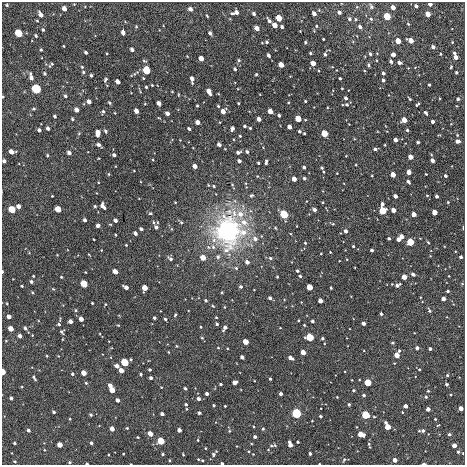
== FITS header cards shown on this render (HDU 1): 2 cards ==
NAXIS1  =                  463 / length of data axis 1
NAXIS2  =                  463 / length of data axis 2

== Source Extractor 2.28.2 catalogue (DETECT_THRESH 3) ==
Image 463 x 463 px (HDU 1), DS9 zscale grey, 1 PNG px = 1 image px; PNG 467 x 467 px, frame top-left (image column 1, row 463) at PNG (2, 2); no overlay
Background -2.15e-05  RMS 0.0018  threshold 0.00552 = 3 sigma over >= 5 px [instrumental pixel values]
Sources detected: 407; all 407 listed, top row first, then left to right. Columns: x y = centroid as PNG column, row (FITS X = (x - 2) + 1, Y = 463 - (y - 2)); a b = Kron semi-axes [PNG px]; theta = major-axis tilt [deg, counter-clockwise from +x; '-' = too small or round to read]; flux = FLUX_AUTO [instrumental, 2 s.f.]
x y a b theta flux
430 4 4 3 - 0.61
7 5 4 3 - 0.14
371 6 7 6 - 0.32
416 6 4 3 - 0.37
357 7 5 3 - 0.11
393 7 4 3 - 1.1
64 8 4 4 - 0.76
190 9 4 4 - 0.55
237 12 4 4 - 0.54
339 12 4 3 - 0.44
232 13 5 3 - 0.16
41 14 6 4 -59 0.63
254 14 3 3 - 0.31
314 14 4 3 - 0.71
428 14 4 4 - 1.8
207 16 3 2 - 0.11
387 16 4 4 - 9.4
279 18 4 4 - 3.9
349 19 5 5 - 0.28
356 19 4 3 - 0.16
371 19 4 4 - 0.2
37 21 3 3 - 0.11
269 21 5 3 - 0.4
408 24 3 2 - 0.12
275 25 4 4 - 1.6
316 26 4 4 - 0.13
136 27 4 4 - 0.14
282 27 3 3 - 0.3
360 27 4 3 - 0.37
257 28 4 4 - 0.96
43 30 4 3 - 0.16
300 31 2 2 - 0.068
19 33 5 4 - 7.6
123 33 5 3 - 0.65
210 33 4 3 - 0.39
36 36 4 3 - 0.15
323 39 3 2 - 0.11
411 40 4 4 - 1.7
398 41 4 4 - 3
267 42 4 3 - 0.22
305 42 3 3 - 0.17
452 42 4 4 - 0.1
262 43 3 2 - 0.079
64 46 3 2 - 0.09
433 47 4 3 - 0.51
132 49 4 3 - 0.46
41 50 3 2 - 0.12
86 52 4 3 - 0.24
310 53 3 3 - 0.16
454 53 4 3 - 0.21
325 54 4 3 - 0.27
370 54 3 3 - 0.25
440 54 3 3 - 0.12
268 55 4 3 - 0.35
393 55 4 4 - 0.73
456 57 4 3 - 0.93
201 58 4 4 - 1.2
239 60 5 4 - 0.21
391 61 4 3 - 0.23
399 62 4 3 - 0.54
313 63 4 4 - 1.4
51 65 8 3 44 0.2
281 65 4 3 - 2
369 65 5 3 - 0.16
82 67 4 3 - 0.12
451 67 4 3 - 0.13
235 69 3 3 - 0.23
146 70 5 4 - 7.8
83 72 4 4 - 0.19
456 72 3 3 - 0.2
44 73 4 3 - 0.17
383 73 4 3 - 0.33
256 74 3 2 - 0.13
91 75 3 3 - 0.19
31 77 8 4 -77 0.57
340 78 3 3 - 0.16
192 79 6 3 -85 0.69
105 80 5 3 - 0.2
383 80 3 3 - 0.31
118 82 4 4 - 0.81
152 85 3 2 - 0.11
429 85 3 3 - 0.16
146 87 3 3 - 0.15
36 89 6 5 - 10
238 89 3 2 - 0.082
342 89 3 2 - 0.1
209 91 6 3 -61 1.2
172 92 3 2 - 0.088
178 94 4 3 - 0.095
65 96 4 3 - 0.2
3 97 3 2 - 0.1
346 98 3 3 - 0.35
410 99 4 2 - 0.13
458 99 3 3 - 0.26
305 101 3 3 - 0.13
89 102 4 3 - 0.7
109 103 4 3 - 0.16
159 103 4 3 - 0.78
238 103 3 2 - 0.11
145 104 4 3 - 0.084
347 104 3 3 - 0.15
417 105 5 3 - 0.2
197 106 3 3 - 0.15
218 106 3 3 - 0.15
34 109 5 4 - 0.16
77 110 4 4 - 0.74
103 111 6 4 73 0.2
136 111 4 3 - 1
223 111 4 4 - 1.2
270 111 4 4 - 1.9
115 113 4 2 - 0.079
167 113 4 3 - 0.6
426 113 4 3 - 0.23
279 115 3 3 - 0.27
55 116 3 3 - 0.23
159 118 4 2 - 0.086
72 119 3 3 - 0.15
259 119 4 3 - 0.76
298 119 4 4 - 4.3
404 120 4 4 - 2.2
198 122 4 4 - 0.9
433 122 3 3 - 0.44
245 126 3 3 - 0.21
289 127 4 3 - 1.2
48 128 4 3 - 0.35
232 128 4 3 - 0.44
250 128 3 3 - 0.14
189 129 3 3 - 0.24
39 130 4 3 - 0.33
407 130 3 3 - 0.19
106 131 4 3 - 0.19
299 131 4 3 - 0.2
79 133 5 3 - 0.11
98 133 6 4 89 1.2
304 133 3 2 - 0.15
324 133 4 4 - 6.7
457 135 4 3 - 0.1
240 136 3 2 - 0.12
395 140 4 3 - 0.77
457 141 4 3 - 0.62
418 142 3 3 - 0.22
219 144 4 3 - 0.51
98 145 4 3 - 0.39
385 145 3 2 - 0.081
375 149 4 3 - 0.28
11 152 5 4 - 0.89
238 152 4 3 - 0.34
247 152 4 3 - 0.29
69 153 4 3 - 0.5
47 155 3 3 - 0.14
114 155 4 3 - 0.33
411 157 4 4 - 1.4
153 160 3 2 - 0.092
432 160 4 3 - 0.65
4 161 4 3 - 0.3
239 161 4 3 - 0.43
266 162 5 3 - 0.31
258 163 3 2 - 0.16
356 165 3 2 - 0.09
195 166 4 3 - 1
304 167 3 3 - 0.33
322 168 5 5 - 0.27
409 172 4 3 - 1.2
337 173 3 2 - 0.08
109 174 4 3 - 0.13
426 174 2 2 - 0.085
393 175 4 3 - 2.1
372 176 2 2 - 0.091
445 176 3 3 - 0.31
304 178 3 3 - 0.28
294 179 4 3 - 1.5
408 182 4 3 - 0.31
214 186 4 3 - 0.14
52 196 2 2 - 0.09
251 196 5 4 - 0.19
395 196 4 3 - 0.8
427 196 4 3 - 0.12
437 196 3 3 - 0.37
175 202 3 2 - 0.088
323 202 2 2 - 0.1
448 202 3 3 - 0.099
382 204 4 3 - 0.48
18 206 4 3 - 0.71
95 206 3 3 - 0.17
103 206 6 4 -59 0.62
12 209 4 4 - 4.8
58 209 4 4 - 3.1
314 210 4 3 - 0.51
393 210 4 3 - 1.3
383 211 5 5 - 4.6
434 212 4 4 - 2
150 213 5 4 - 0.17
240 214 9 8 - 1.1
284 214 6 5 - 5.2
414 214 4 4 - 1.1
85 220 3 3 - 0.34
115 220 4 3 - 0.45
153 222 5 3 - 0.13
157 222 4 2 - 0.09
181 222 4 4 - 0.16
244 222 8 7 - 1.1
110 224 5 3 - 0.096
333 224 4 3 - 0.13
98 225 4 3 - 0.41
297 226 2 2 - 0.067
156 227 4 3 - 0.38
275 228 4 3 - 0.12
463 228 4 2 - 0.085
141 229 4 3 - 0.33
228 231 29 27 89 22
346 231 3 3 - 0.54
135 233 4 3 - 0.46
115 235 3 2 - 0.12
402 236 4 4 - 1.4
389 238 3 3 - 0.21
255 239 6 5 - 0.6
398 239 4 3 - 0.75
94 240 2 2 - 0.084
410 242 5 4 - 5
428 242 4 3 - 0.12
305 243 3 3 - 0.13
126 245 3 2 - 0.1
353 246 3 3 - 0.18
372 250 3 3 - 0.28
321 253 2 2 - 0.097
57 255 2 2 - 0.074
89 255 3 2 - 0.086
430 256 2 2 - 0.068
218 257 6 6 - 0.28
461 257 3 3 - 0.32
203 258 4 4 - 3.3
270 258 4 4 - 0.22
170 259 6 4 -34 0.34
247 262 4 3 - 0.62
236 268 5 5 - 0.21
297 271 3 3 - 0.25
2 272 3 2 - 0.14
115 272 4 4 - 1.4
413 274 4 3 - 0.49
33 276 3 2 - 0.12
300 276 3 3 - 0.2
449 276 2 2 - 0.065
61 277 3 2 - 0.12
277 277 3 2 - 0.13
404 277 4 3 - 2.2
31 282 3 3 - 0.28
84 284 5 4 - 3.9
392 284 2 2 - 0.066
462 284 4 3 - 0.093
397 285 5 3 - 0.51
22 286 3 3 - 0.12
126 287 5 3 - 0.72
241 287 4 3 - 0.29
310 287 4 4 - 4.2
145 288 4 4 - 2.2
331 288 3 3 - 0.16
53 289 5 3 - 0.11
448 291 3 3 - 0.2
32 292 4 3 - 0.11
222 292 3 2 - 0.12
270 298 3 3 - 0.37
443 299 4 3 - 0.79
206 301 3 3 - 0.22
320 301 4 4 - 1.4
7 303 3 3 - 0.091
92 303 3 3 - 0.13
105 304 4 3 - 0.1
213 306 4 3 - 0.13
225 307 4 2 - 0.089
76 310 4 3 - 0.13
429 311 5 4 - 0.21
381 314 4 3 - 0.17
175 315 4 3 - 0.16
9 317 4 3 - 0.8
216 317 3 2 - 0.11
154 318 3 3 - 0.26
81 319 4 3 - 0.95
165 319 3 3 - 0.21
298 320 3 2 - 0.12
70 321 4 3 - 0.75
312 321 3 3 - 0.25
363 323 3 3 - 0.54
59 324 4 3 - 0.19
217 324 3 3 - 0.25
304 325 3 3 - 0.098
201 327 3 2 - 0.11
25 328 4 4 - 0.3
225 328 5 3 - 0.58
11 329 4 4 - 1.6
62 332 4 4 - 0.23
20 336 4 3 - 0.51
309 337 5 5 - 4.4
202 338 4 3 - 0.12
322 338 3 3 - 0.25
246 342 4 4 - 2.9
392 343 3 3 - 0.16
177 346 4 3 - 0.11
218 348 4 2 - 0.091
417 348 3 3 - 0.41
430 349 3 3 - 0.37
399 351 4 3 - 0.18
168 352 3 2 - 0.082
303 352 4 4 - 2.4
397 355 4 4 - 2.1
47 356 3 2 - 0.11
242 357 4 3 - 0.48
290 358 5 3 - 0.75
124 362 5 5 - 4.3
117 366 4 3 - 0.71
419 369 3 3 - 0.11
121 370 4 4 - 1.3
149 370 3 3 - 0.18
3 372 4 3 - 2.2
84 373 4 4 - 1.7
72 374 3 3 - 0.23
141 374 3 3 - 0.17
447 375 3 3 - 0.18
34 378 6 3 -59 0.23
151 378 3 3 - 0.35
270 379 3 3 - 0.19
234 382 4 4 - 1.1
86 383 4 4 - 0.14
368 383 4 4 - 7.3
221 384 3 3 - 0.21
447 384 3 3 - 0.26
110 386 4 3 - 0.74
161 387 3 2 - 0.074
185 388 3 3 - 0.23
112 390 4 4 - 3.1
353 390 3 3 - 0.2
428 391 3 3 - 0.15
207 394 3 3 - 0.41
281 394 3 3 - 0.48
364 395 3 3 - 0.25
337 397 3 2 - 0.081
426 397 4 3 - 0.19
11 398 3 3 - 0.25
199 399 3 3 - 0.49
117 400 4 3 - 0.61
186 404 3 3 - 0.22
349 404 3 3 - 0.19
214 405 3 3 - 0.19
225 406 3 3 - 0.13
405 406 4 3 - 0.89
461 408 4 4 - 1.7
186 409 3 2 - 0.099
428 409 3 3 - 0.79
54 412 3 3 - 0.26
199 413 3 3 - 0.26
296 413 6 5 - 3.8
162 414 3 3 - 0.5
91 415 3 3 - 0.21
365 415 5 5 - 3.7
320 416 3 3 - 0.22
374 417 3 3 - 0.11
70 419 3 2 - 0.096
435 419 3 3 - 0.11
312 421 2 2 - 0.079
438 425 5 3 - 0.1
357 427 4 2 - 0.077
387 427 5 4 - 3.7
127 428 3 3 - 0.1
112 429 4 3 - 1.3
263 429 4 3 - 0.18
28 430 3 3 - 0.36
179 430 4 3 - 0.66
229 431 4 4 - 0.15
422 431 7 3 3 0.4
150 434 4 4 - 1.6
361 434 4 4 - 3.3
449 434 4 4 - 0.29
138 437 3 2 - 0.13
255 437 3 3 - 0.35
198 440 3 3 - 0.1
161 441 5 4 - 5
298 442 3 3 - 0.16
15 443 3 3 - 0.2
91 443 3 3 - 0.29
290 444 6 3 -75 1.2
60 445 4 4 - 1.6
369 445 7 2 -73 0.19
454 445 4 4 - 1.2
271 446 7 5 -25 0.28
205 448 3 2 - 0.09
44 450 4 3 - 0.094
249 451 3 3 - 0.11
458 452 4 3 - 0.23
310 453 3 3 - 0.24
463 453 3 3 - 0.1
123 454 2 2 - 0.098
163 454 3 3 - 0.19
213 454 6 5 - 0.26
253 454 2 2 - 0.072
108 455 2 2 - 0.098
183 455 3 3 - 0.098
198 459 3 2 - 0.09
170 460 3 2 - 0.13
202 460 3 3 - 0.15
344 460 6 4 62 0.19
395 460 4 3 - 1.2
15 461 4 3 - 0.13
70 462 3 3 - 0.14
222 463 3 3 - 0.19
87 464 3 2 - 0.18
131 464 2 2 - 0.075
319 464 2 2 - 0.086
424 464 4 2 - 0.24
At the frame edge (FLAGS 8, measured only in part): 11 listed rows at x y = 430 4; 3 97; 4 161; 2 272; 3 372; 463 453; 222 463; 87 464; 131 464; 319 464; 424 464